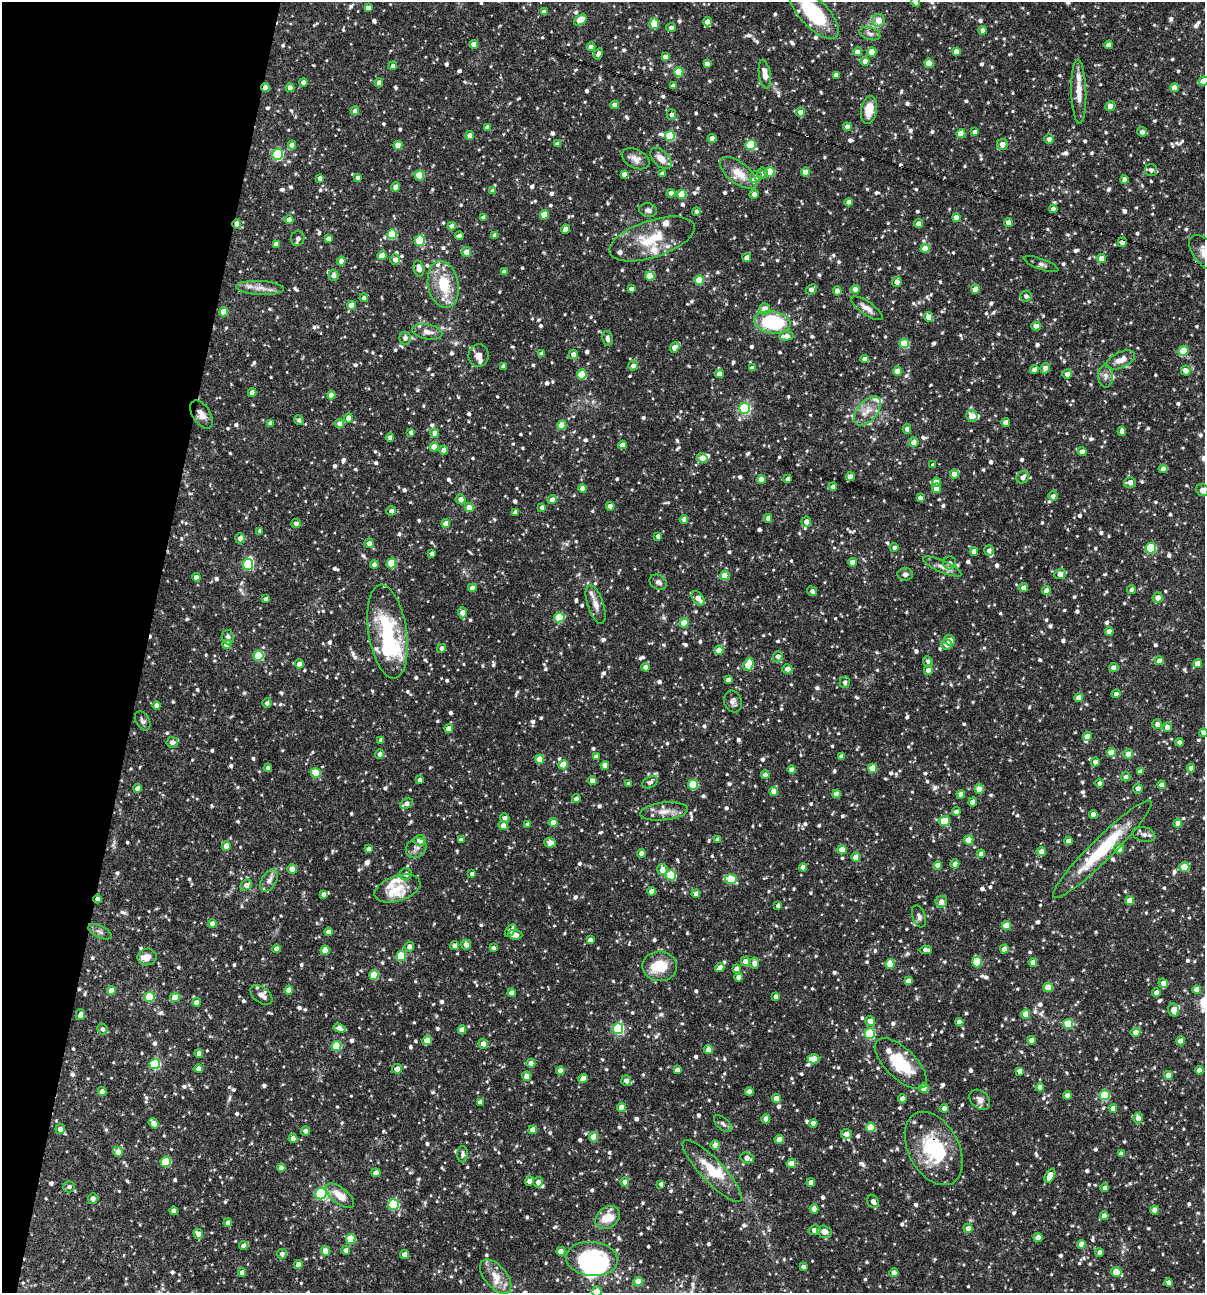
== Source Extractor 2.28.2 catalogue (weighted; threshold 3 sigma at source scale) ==
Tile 9 of 4 x 4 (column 1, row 3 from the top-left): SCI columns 250-1452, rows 1293-2583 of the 5187 x 5168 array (HDU 1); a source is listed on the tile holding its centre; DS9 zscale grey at full resolution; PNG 1207 x 1295 px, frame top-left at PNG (2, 2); each listed source drawn as its Kron ellipse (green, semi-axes under 4 px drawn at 4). Shown black and unused: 12% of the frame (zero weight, under 3 of 4 exposures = <1% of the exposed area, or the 3 px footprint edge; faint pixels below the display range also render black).
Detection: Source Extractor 2.28.2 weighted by HDU 2 'WHT'; one run over the whole footprint, this tile lists its part. Background 0.0857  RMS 0.0039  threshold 0.0174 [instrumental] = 3 sigma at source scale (4.5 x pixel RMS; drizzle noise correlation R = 1.50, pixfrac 1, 0.05/0.05 arcsec/px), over >= 5 px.
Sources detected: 1219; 4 inside a brighter object's white glare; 3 cosmic-ray / hot-pixel residue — neither listed nor drawn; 38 inside a brighter listed object's ellipse — not listed separately; of the other 1174, all 500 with FLUX_AUTO >= 1.19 (the completeness limit of this list) listed and drawn (674 fainter detections not listed), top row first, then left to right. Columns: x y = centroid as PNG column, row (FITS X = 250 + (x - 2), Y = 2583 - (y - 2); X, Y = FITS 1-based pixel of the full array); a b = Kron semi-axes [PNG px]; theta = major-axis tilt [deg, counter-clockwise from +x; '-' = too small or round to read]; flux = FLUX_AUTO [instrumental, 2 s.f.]
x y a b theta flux
916 2 5 4 - 1.7
368 8 4 4 - 2.3
544 12 4 4 - 2.4
814 13 32 14 -47 26
580 20 7 4 35 10
878 20 6 6 - 3.5
707 22 4 4 - 3
654 24 5 5 - 9.7
671 27 5 4 - 1.4
983 30 4 4 - 1.7
870 34 11 6 -19 1.5
474 44 4 4 - 3.1
1109 45 4 4 - 2.8
591 47 4 4 - 2.8
956 51 4 4 - 2.6
857 52 4 4 - 2.9
872 52 4 4 - 4.3
598 54 6 4 61 1.5
665 57 4 4 - 2
865 61 4 4 - 3.7
929 63 5 4 - 7.3
707 64 4 4 - 1.5
393 66 4 4 - 1.4
679 72 5 4 - 13
765 74 14 5 -81 3.7
836 75 4 4 - 2.8
1204 81 5 4 - 4
303 82 4 4 - 2.3
379 83 4 4 - 1.8
673 86 4 4 - 1.6
265 87 4 4 - 4.1
290 88 4 4 - 2.4
1174 88 4 4 - 3.7
1079 92 32 7 -88 5.4
615 105 4 4 - 3.1
1110 106 5 4 - 3
869 110 14 8 80 6.8
355 111 4 4 - 2.5
800 112 4 4 - 2.7
671 115 5 5 - 1.3
487 127 4 4 - 2
847 127 4 4 - 2.2
975 132 4 4 - 1.9
1142 132 5 4 - 1.4
961 134 4 4 - 6.6
470 136 4 4 - 2.9
670 136 5 5 - 18
712 138 4 4 - 2.6
1049 139 4 4 - 1.6
558 144 4 4 - 2.3
1002 144 5 5 - 3.3
292 145 4 4 - 2.7
398 145 4 4 - 5.2
751 145 5 5 - 17
278 154 5 5 - 36
661 158 13 7 -44 3.6
636 159 15 9 -27 2.6
1151 170 6 6 - 1.5
769 172 5 5 - 16
805 172 4 4 - 3.2
738 173 22 10 -38 6.2
762 173 6 5 - 1.3
624 174 4 4 - 2
662 174 4 4 - 1.8
419 176 5 4 - 11
756 177 6 5 - 2.1
320 178 4 4 - 1.4
358 178 4 4 - 1.7
1124 180 4 4 - 1.9
396 187 4 4 - 2.8
493 191 4 4 - 2.5
671 193 4 4 - 1.7
682 194 4 4 - 12
754 194 5 4 - 1.8
849 202 4 4 - 2.4
1053 209 4 4 - 1.8
648 210 9 6 -8 1.3
696 211 4 4 - 1.2
544 215 5 4 - 6
484 217 4 4 - 1.9
956 217 4 4 - 4.1
289 220 4 4 - 2.4
1008 223 4 4 - 2.5
237 224 5 4 - 2.3
919 224 4 4 - 2.9
452 226 4 4 - 2.6
566 229 5 4 - 2.8
392 234 5 5 - 16
495 235 4 4 - 1.9
459 236 4 3 - 1.5
298 238 7 6 - 1.5
328 239 4 4 - 2.3
652 239 44 18 18 15
420 241 5 5 - 22
1122 242 5 4 - 2.4
276 244 4 4 - 2.1
925 249 4 4 - 6.7
466 252 5 5 - 3.7
1204 253 20 11 -52 4.7
382 255 4 4 - 5.4
747 258 4 4 - 2.4
1102 259 4 4 - 3.3
395 260 5 5 - 2.1
341 261 4 4 - 3.3
1041 264 18 5 -20 1.5
419 268 8 5 -80 3.4
504 272 4 4 - 2.6
333 275 6 5 - 2.2
650 276 4 4 - 11
699 280 5 4 - 11
897 282 5 5 - 2.5
443 284 23 15 -79 14
260 288 24 7 -3 3.7
631 289 4 4 - 1.2
811 289 6 4 40 1.8
855 289 4 4 - 3.4
975 289 4 4 - 6.2
837 291 4 4 - 2
1026 296 5 5 - 1.3
364 298 4 4 - 1.3
352 305 4 4 - 4.6
867 308 18 6 -34 3
764 309 6 5 - 3.3
224 312 4 4 - 7
928 317 5 4 - 3.7
772 322 18 11 -9 30
1036 326 5 4 - 2.7
427 332 15 7 -12 2.9
786 336 7 4 5 3.8
405 338 6 6 - 1.5
607 338 8 5 -79 1.2
904 343 5 4 - 11
675 347 6 4 50 5.6
1183 351 5 4 - 9.6
542 353 4 4 - 1.2
573 354 4 4 - 2.7
479 356 11 10 - 2.3
864 359 4 4 - 1.9
1121 360 15 8 24 3.6
504 366 4 4 - 2.1
633 366 5 4 - 1.7
752 368 4 4 - 1.7
1045 368 5 4 - 3.3
1034 369 5 4 - 1.6
898 371 4 4 - 5.5
1186 371 5 5 - 2.8
582 374 5 4 - 12
720 374 4 4 - 3.2
1067 374 5 4 - 2.3
1106 376 11 7 -89 1.9
252 393 4 4 - 2.5
331 395 4 4 - 2.8
745 408 5 5 - 42
867 411 17 10 48 4.7
201 414 16 9 -58 2.8
972 416 6 5 - 3.6
348 418 5 4 - 3
299 420 5 4 - 1.4
1006 422 4 4 - 2.7
270 423 4 4 - 1.8
340 424 4 4 - 2.7
562 425 4 4 - 7.9
907 429 5 4 - 2.2
1122 431 5 4 - 2.5
411 432 4 4 - 1.4
435 433 4 4 - 2.9
390 438 4 4 - 2.1
914 442 5 4 - 2.6
622 445 4 4 - 2.4
434 447 4 4 - 6.1
444 450 4 4 - 3.5
1082 452 4 4 - 2.7
702 458 5 5 - 3.5
933 465 4 4 - 1.3
1163 469 4 4 - 2.6
954 474 4 4 - 3.4
850 477 4 4 - 2.9
1023 477 6 5 - 2.2
761 479 4 4 - 4.7
788 479 4 4 - 1.6
936 482 4 4 - 3.1
1130 482 6 5 - 2.2
833 487 4 4 - 1.7
936 488 5 4 - 3.1
583 489 4 4 - 2.5
1202 490 6 5 - 3.5
1053 496 5 4 - 1.5
920 498 4 4 - 1.4
461 499 5 4 - 2.7
552 500 5 4 - 2.3
610 506 4 4 - 2.6
469 507 4 4 - 5.2
542 507 4 4 - 1.4
391 511 5 4 - 1.3
515 512 4 4 - 1.9
768 518 4 4 - 2.6
684 519 4 4 - 2.4
806 522 5 5 - 2.4
296 523 4 4 - 1.5
446 524 4 4 - 3.6
260 531 4 4 - 1.4
658 536 4 4 - 1.3
240 538 5 4 - 2.6
369 543 5 4 - 2.2
894 548 4 4 - 1.2
1151 548 5 5 - 23
989 550 5 4 - 1.6
974 551 4 4 - 2.9
432 553 4 4 - 1.4
852 562 4 4 - 2.5
391 563 5 4 - 11
950 563 6 6 - 1.3
248 564 5 5 - 29
374 565 4 4 - 2.6
942 567 21 6 -24 2.6
905 574 7 6 - 1.2
1060 574 6 4 23 3.9
725 575 4 4 - 9.5
196 577 4 4 - 2.8
658 582 9 7 -31 1.4
472 588 4 4 - 2.7
1024 588 4 4 - 2.6
1132 589 4 4 - 1.3
812 591 5 4 - 1.4
1046 591 4 4 - 2.7
698 598 8 5 -50 3.7
1158 598 5 5 - 2.7
266 599 4 4 - 1.5
596 604 20 8 -72 3.2
462 613 5 4 - 3.4
559 617 5 5 - 15
684 623 5 4 - 7.5
1109 631 4 4 - 2.5
387 632 47 19 -81 30
228 637 7 6 - 1.6
949 640 5 5 - 3.3
227 644 4 4 - 4.5
947 645 5 5 - 2.6
442 648 4 4 - 1.6
719 650 4 4 - 4.4
258 656 5 5 - 20
778 657 5 5 - 1.8
928 661 5 4 - 1.3
1159 661 4 4 - 3.2
299 664 4 4 - 2.7
749 664 7 4 70 12
1198 664 4 4 - 5.2
645 667 4 4 - 2
1114 667 4 4 - 1.8
787 669 5 4 - 2.8
928 670 4 4 - 2.9
728 680 4 4 - 1.8
845 682 5 5 - 1.3
1116 694 4 4 - 1.9
1079 698 4 4 - 3.2
733 702 11 8 -72 1.6
267 703 4 4 - 1.4
157 706 4 4 - 2.8
143 721 10 6 -58 1.2
1157 724 5 5 - 1.8
1167 727 5 4 - 2.3
449 729 4 4 - 2.8
1204 733 4 4 - 2.7
1087 736 4 4 - 2.9
381 740 4 4 - 1.3
172 742 6 5 - 2.1
1180 742 4 4 - 2.4
1111 752 4 4 - 4.7
380 754 4 4 - 1.9
1128 754 5 5 - 2.6
596 756 4 4 - 1.2
841 756 4 4 - 1.6
540 759 4 4 - 8.6
1095 762 4 4 - 1.7
563 765 4 4 - 7.7
605 765 4 4 - 3.1
268 768 4 4 - 1.7
873 768 4 4 - 6.3
1191 768 4 4 - 2.6
792 770 4 4 - 2.1
1140 772 4 4 - 2.1
316 773 5 5 - 8.6
765 775 4 4 - 2.4
1126 777 4 4 - 1.3
419 780 4 4 - 1.2
592 781 4 4 - 2.6
650 782 8 5 28 1.4
1100 783 4 4 - 1.2
629 784 4 4 - 1.6
693 785 5 5 - 18
1162 785 4 4 - 2.5
138 788 4 4 - 2.6
1138 788 5 4 - 1.9
979 789 5 4 - 4.9
774 791 4 4 - 3.2
837 794 4 4 - 3.2
961 794 4 4 - 2.5
576 798 4 4 - 1.4
973 802 4 4 - 2.6
406 804 6 4 28 2.2
664 811 24 9 6 4.5
956 812 4 4 - 1.7
1093 814 4 4 - 2.4
505 818 5 4 - 1.4
944 821 5 4 - 9.9
553 823 4 4 - 5.4
1178 823 4 4 - 2.6
528 824 4 4 - 2.4
503 826 4 4 - 3.7
1144 834 12 7 -15 1.7
420 840 5 5 - 3
461 840 4 3 - 1.2
718 840 4 4 - 2.4
969 840 4 4 - 7.7
1068 841 4 4 - 2.3
550 843 6 5 - 3.1
226 846 4 4 - 5.5
416 848 11 9 40 2.1
1119 848 5 5 - 4
369 849 4 4 - 1.5
1102 849 68 11 45 25
842 850 4 4 - 3.4
1041 852 4 4 - 3.2
641 853 4 4 - 2.6
981 854 4 4 - 2.6
856 857 4 4 - 4.2
955 864 4 4 - 2.2
938 865 4 4 - 3.5
803 867 4 4 - 3
1184 867 5 5 - 11
292 869 5 5 - 3.2
662 870 5 5 - 3.5
406 874 6 6 - 1.6
472 874 4 4 - 1.3
671 875 5 5 - 19
731 879 6 5 - 17
269 880 12 7 59 2.4
246 885 6 5 - 2.5
397 888 24 12 18 6.8
652 891 4 4 - 3.6
323 894 4 4 - 1.3
696 894 4 4 - 2.4
97 899 4 3 - 1.3
1130 900 4 4 - 6.2
941 902 6 5 - 2.5
778 906 4 4 - 1.4
919 916 11 6 -70 1.4
212 924 4 4 - 3.7
1006 926 5 4 - 7.2
510 931 7 4 56 1.8
100 932 13 6 -26 1.5
328 932 4 4 - 2.3
515 935 7 5 -5 2.6
590 940 4 4 - 1.9
466 945 5 4 - 2.5
409 946 5 5 - 1.8
455 946 4 4 - 1.9
493 948 4 4 - 1.5
277 949 4 4 - 2.9
1004 949 4 4 - 3.6
325 950 4 4 - 5.9
926 950 6 4 -4 1.5
401 956 5 5 - 17
147 957 9 8 - 2.9
745 961 5 4 - 2.8
977 962 5 5 - 11
1033 962 4 4 - 2.7
754 963 5 5 - 2.5
890 964 5 4 - 7.9
660 966 17 15 -1 10
720 968 5 4 - 2.7
737 969 4 4 - 2.5
374 975 5 4 - 12
739 977 4 4 - 2.6
908 981 4 4 - 3.4
1163 983 5 4 - 3.3
1048 987 5 4 - 6.2
289 990 4 4 - 3.8
1197 990 4 4 - 3
111 991 4 4 - 4.3
1156 992 4 4 - 1.8
512 993 4 4 - 3
261 995 12 8 -37 2.2
149 997 5 5 - 22
175 997 5 4 - 6.8
776 997 4 4 - 1.7
196 1002 4 4 - 2.4
1173 1010 7 5 -73 3.8
1026 1014 4 4 - 6.9
80 1015 5 4 - 1.8
870 1021 5 5 - 3.3
959 1022 4 4 - 2.4
1068 1024 5 5 - 14
339 1028 6 4 -18 2.9
102 1029 5 5 - 1.2
618 1029 5 5 - 43
462 1030 4 4 - 3.3
1135 1032 5 4 - 2.7
870 1034 5 5 - 28
427 1040 5 4 - 4.8
1031 1040 4 4 - 2.4
1181 1041 4 4 - 3.4
483 1044 5 5 - 2.7
336 1046 5 5 - 17
708 1050 4 4 - 3.8
199 1054 4 4 - 2.8
813 1059 6 4 -1 5.2
531 1063 4 4 - 2.8
901 1063 33 15 -44 18
155 1064 5 5 - 27
199 1069 4 4 - 2.6
397 1069 5 4 - 2.8
677 1070 4 4 - 2.2
1199 1070 4 4 - 2.4
560 1071 4 4 - 2.6
1019 1071 4 4 - 1.8
1168 1075 4 4 - 2.7
526 1076 4 4 - 3.1
583 1078 5 4 - 3.3
626 1081 5 5 - 2
1040 1087 4 4 - 2.5
924 1088 4 4 - 9.4
102 1092 4 4 - 2.8
749 1092 4 4 - 2.5
1067 1095 4 4 - 2.1
1105 1095 5 5 - 20
776 1098 4 4 - 3.3
902 1099 4 4 - 2.6
980 1100 11 8 -42 2.5
480 1102 4 4 - 2
621 1108 4 4 - 3.9
944 1108 4 4 - 2.2
1113 1108 4 4 - 2.5
1138 1118 5 5 - 2.7
766 1119 4 4 - 2.8
153 1123 6 4 -53 2.9
813 1123 4 4 - 2.6
723 1124 11 6 -42 1.4
871 1127 5 4 - 12
60 1129 5 4 - 2.5
533 1130 4 4 - 3.1
305 1131 4 4 - 1.4
846 1134 5 5 - 2.9
594 1137 5 4 - 7.2
293 1138 4 4 - 2.6
779 1139 4 4 - 4.9
715 1145 4 4 - 2.3
934 1148 39 25 -62 28
118 1152 5 5 - 2.8
462 1154 8 5 88 1.3
1121 1154 4 4 - 1.4
747 1158 7 5 -22 3.1
166 1162 5 5 - 19
791 1163 5 4 - 3
281 1168 4 4 - 2.4
712 1171 41 11 -46 12
376 1173 4 4 - 2.7
1050 1176 8 4 63 5.1
530 1181 4 4 - 2.6
538 1182 5 5 - 1.8
625 1182 4 4 - 2.8
811 1182 4 4 - 2.3
661 1184 4 4 - 1.2
69 1187 6 5 - 1.3
1105 1188 4 4 - 1.5
321 1193 6 5 - 32
340 1196 17 8 -39 6
93 1199 5 5 - 2
873 1202 7 5 -54 1.8
394 1205 5 5 - 28
814 1209 4 4 - 3.7
1155 1210 4 4 - 3
173 1211 4 4 - 2.6
1104 1216 4 4 - 2.8
608 1218 13 10 39 7.9
228 1223 4 4 - 2.3
968 1228 4 4 - 2.5
814 1230 6 5 - 2.4
824 1232 7 6 - 2.8
198 1234 5 4 - 2.9
1038 1238 4 4 - 4.8
351 1239 5 5 - 14
1081 1244 4 4 - 3.3
243 1246 4 4 - 2.1
346 1250 4 4 - 2.4
326 1251 4 4 - 6.8
561 1251 4 4 - 4.5
1099 1252 4 4 - 1.5
282 1254 5 5 - 1.5
404 1255 4 4 - 2.7
592 1259 26 17 -6 27
298 1265 4 4 - 2.6
803 1267 4 4 - 1.6
1116 1272 5 5 - 9.2
242 1273 4 4 - 2.8
894 1273 4 4 - 2.6
496 1277 20 11 -50 5.1
638 1282 4 4 - 6.3
1169 1282 4 4 - 2.4
597 1291 5 5 - 4.3
Overlapping masked pixels (flux is a lower limit): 9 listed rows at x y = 265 87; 237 224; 1122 242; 201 414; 1202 490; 1102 849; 97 899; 977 962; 934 1148
Isophote crosses this tile's border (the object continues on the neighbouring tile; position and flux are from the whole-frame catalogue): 7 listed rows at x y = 916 2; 814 13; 1204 81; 1204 253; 1202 490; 1204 733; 597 1291